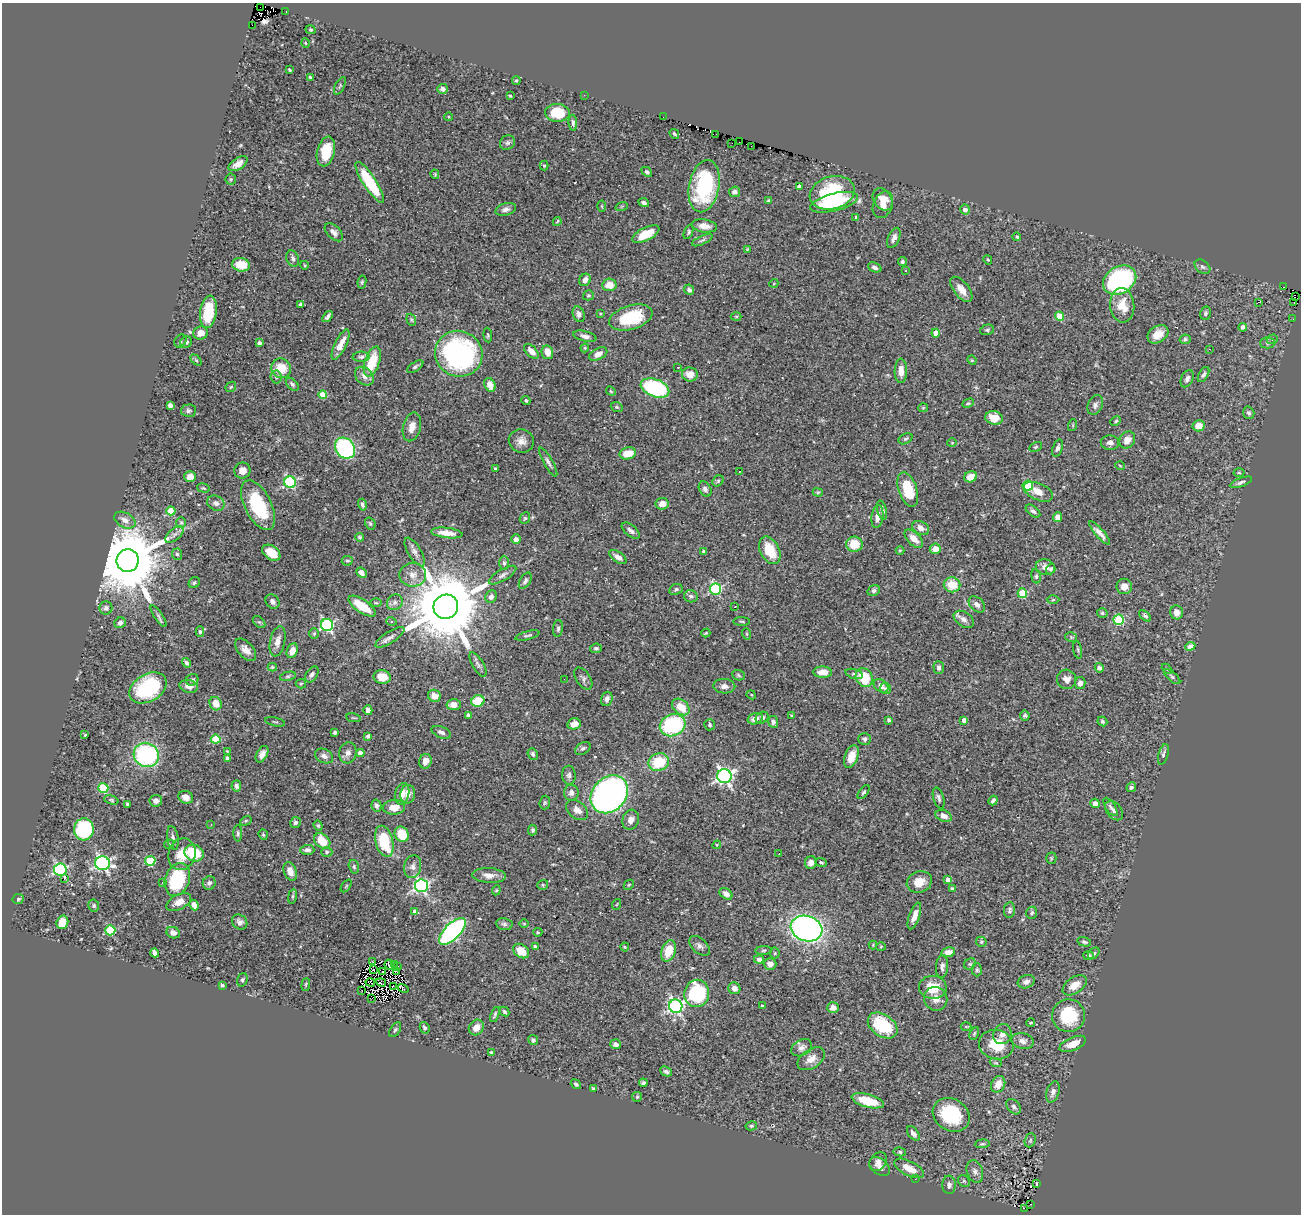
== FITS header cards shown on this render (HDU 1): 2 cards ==
NAXIS1  =                 1299
NAXIS2  =                 1212

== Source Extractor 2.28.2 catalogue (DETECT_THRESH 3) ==
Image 1299 x 1212 px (HDU 1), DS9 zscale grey, 1 PNG px = 1 image px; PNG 1303 x 1216 px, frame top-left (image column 1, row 1212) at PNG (2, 3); each listed source drawn as its Kron ellipse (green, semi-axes under 4 px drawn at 4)
Background 0.673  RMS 0.027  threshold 0.0806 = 3 sigma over >= 5 px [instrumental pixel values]
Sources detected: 490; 3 with non-positive FLUX_AUTO (blend fragments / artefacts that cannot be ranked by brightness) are neither listed nor drawn; the other 487 listed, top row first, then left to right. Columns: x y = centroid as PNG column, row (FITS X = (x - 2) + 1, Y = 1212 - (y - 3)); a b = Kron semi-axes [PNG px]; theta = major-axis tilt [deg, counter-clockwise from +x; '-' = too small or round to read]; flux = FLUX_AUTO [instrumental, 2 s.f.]
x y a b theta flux
260 7 2 2 - 64
286 11 3 2 - 2
252 25 2 2 - 9.8
311 30 5 4 - 2.1
305 43 4 3 - 1.4
290 70 3 3 - 2.8
310 77 4 3 - 2.3
516 80 4 4 - 2
340 86 10 4 63 3.3
443 89 5 5 - 5.8
584 95 2 2 - 19
510 96 4 3 - 1.7
557 113 12 9 -4 51
449 117 4 3 - 1.5
663 117 3 2 - 1.4
573 123 8 4 -86 4.3
674 134 5 3 - 2.8
716 134 2 2 - 0.89
739 142 2 2 - 1.2
507 143 8 7 - 5.1
732 143 2 2 - 3.7
751 146 2 2 - 1.3
326 151 15 8 76 47
238 164 10 5 33 13
544 166 5 4 - 2.4
647 172 6 4 -42 3.7
435 174 5 3 - 1.8
231 179 5 5 - 2.9
370 182 24 6 -57 93
704 186 26 15 79 170
799 186 4 3 - 5.6
735 192 5 5 - 7
832 193 23 16 15 110
883 199 12 9 -57 20
768 200 4 3 - 2.6
834 202 24 8 14 98
644 203 5 4 - 4.6
883 205 14 9 67 18
602 206 5 3 - 2
622 206 6 4 19 2
506 209 10 6 15 7.7
965 210 5 4 - 8.9
856 217 4 4 - 2.3
557 221 4 3 - 2.3
704 226 13 6 -9 15
334 232 11 6 -44 7.9
689 232 7 4 65 3
646 234 15 6 26 42
1017 237 4 3 - 3.3
894 238 11 5 67 9.5
702 240 11 4 25 4.5
748 249 3 3 - 1.7
293 259 8 6 -70 5.6
988 260 5 3 - 1.7
902 261 4 4 - 3.5
241 265 9 6 -9 39
304 265 4 3 - 1.6
875 267 7 4 -23 5.8
1202 267 9 6 -39 4.6
906 270 3 3 - 5.1
585 280 6 5 - 9.9
1120 280 17 13 31 330
362 282 6 4 80 2.7
774 283 4 3 - 1.5
609 285 7 6 - 20
1284 287 3 2 - 1.5
961 289 15 7 -52 18
689 290 5 5 - 5.2
588 295 5 5 - 2.6
1295 297 2 2 - 26
1258 302 3 2 - 4.5
1294 303 3 2 - 1.5
301 304 4 3 - 3.2
1122 305 17 12 -85 37
208 312 16 8 82 67
1205 313 6 5 - 4.1
579 314 8 6 -69 7.5
600 314 3 2 - 1.8
328 316 6 3 53 4.6
736 316 5 3 - 1.6
1060 316 4 4 - 36
631 317 22 12 16 78
1293 319 2 2 - 0.89
411 320 6 4 -70 2.5
1243 327 4 4 - 6.7
987 330 7 5 13 3.4
200 333 7 6 - 17
936 333 4 4 - 24
1158 334 11 8 33 21
488 335 7 4 -84 2.6
585 336 12 5 -14 7.3
1185 339 6 4 12 3.6
1272 339 6 4 20 3
180 341 7 5 53 3.9
186 342 6 5 - 6.2
259 343 4 4 - 4.2
1267 343 7 5 1 3.2
341 344 16 5 64 23
585 348 4 4 - 2.1
1209 349 3 2 - 0.95
531 351 9 5 -47 13
547 352 7 5 -78 17
459 354 24 22 -23 330
598 354 10 5 27 12
361 357 8 5 1 4.7
196 360 6 4 -45 2.2
972 360 5 4 - 2
372 362 15 7 72 57
415 367 9 4 33 3.8
678 367 3 2 - 4.3
281 368 10 9 - 37
901 371 12 6 89 16
690 374 8 7 - 16
1204 375 8 4 61 4.2
364 376 10 8 -44 11
276 377 6 5 - 3.9
1187 379 9 6 64 6.1
292 384 8 5 -46 3.8
490 385 7 5 -66 16
231 387 6 4 45 2.5
655 388 15 8 -20 210
611 391 5 4 - 2.1
323 395 4 4 - 24
526 400 4 4 - 2.8
968 403 6 4 28 2.5
170 405 4 4 - 7.7
1095 405 10 7 67 6.8
617 407 6 4 -21 2.4
923 408 5 4 - 2.3
189 411 7 6 - 4.2
1249 413 6 5 - 4.3
994 418 9 6 -9 23
1116 421 5 3 - 2.2
1073 425 6 4 72 2
1199 426 6 5 - 20
412 427 15 8 75 15
905 439 7 5 29 3.4
1127 440 9 7 51 14
521 441 12 11 - 14
952 443 4 3 - 1.3
1110 443 9 7 -4 7.2
1036 447 7 4 27 2.7
345 448 11 9 -49 230
1057 448 9 5 70 5.6
628 453 8 6 11 27
548 462 16 4 -60 6.7
1120 466 5 3 - 1.6
495 468 3 3 - 1.8
242 471 8 8 - 11
739 471 2 2 - 1
1239 473 5 3 - 1.9
190 476 6 5 - 15
971 477 6 5 - 21
718 481 6 5 - 3.1
290 482 6 5 - 170
1241 482 12 4 20 5.1
1028 486 5 5 - 110
203 488 7 4 -16 2.2
705 489 8 5 -60 6.1
908 489 18 9 -72 65
818 492 5 4 - 2.3
1038 492 15 8 -24 20
216 503 9 7 -30 8.3
662 504 6 6 - 17
258 505 27 13 -63 110
362 505 6 4 -75 4.5
882 510 10 4 -75 5.8
171 511 4 4 - 39
1033 511 8 5 -39 4.9
877 516 11 6 83 12
1057 517 5 4 - 11
525 518 6 5 - 2.7
125 520 11 7 -29 12
181 523 5 5 - 2.7
370 523 6 5 - 3
920 528 9 6 -27 11
631 531 11 5 -40 6.8
447 533 15 5 -7 19
1099 533 15 4 -49 10
174 534 11 5 41 7.5
360 537 4 4 - 2.7
516 539 5 4 - 6.9
914 539 11 6 -45 17
854 544 8 7 - 36
935 549 5 5 - 16
770 550 15 9 -63 46
900 550 4 3 - 1.6
704 551 3 3 - 3.6
415 552 16 6 -59 9.1
271 553 10 6 -36 30
177 554 6 5 - 3.4
618 557 10 5 -35 9.6
128 561 11 11 - 22000
347 561 5 5 - 3.2
504 563 7 5 -88 4.1
1045 567 9 8 - 11
1051 569 5 4 - 3.9
361 573 6 4 -41 9.2
413 575 13 12 - 17
502 575 15 5 30 7.5
1036 576 7 5 -82 3.6
525 581 9 5 59 4.6
194 583 6 5 - 3.1
952 585 8 7 - 38
1124 586 8 7 - 14
676 589 7 5 25 4.3
716 589 6 5 - 180
874 591 6 5 - 4.2
1022 593 5 4 - 61
691 596 7 6 - 4.6
491 597 6 5 - 6.3
1053 600 6 4 2 2.4
272 602 8 6 -51 7.9
395 602 8 7 - 6.6
376 603 6 4 -1 2.4
977 604 9 6 -44 9.1
362 606 16 6 -34 49
446 607 12 12 - 25000
735 607 3 2 - 1.2
106 608 6 6 - 5.4
1177 612 7 6 - 15
1102 613 5 4 - 3
158 616 12 4 -56 5.2
1145 616 7 4 -40 4
964 619 11 7 -33 10
1119 620 5 5 - 120
391 621 5 3 - 2.4
742 621 8 4 -1 2.8
259 622 7 4 -43 3.1
120 623 6 5 - 6.1
327 625 6 6 - 260
558 629 8 5 85 4.1
200 631 5 4 - 3
706 633 4 3 - 2.1
314 634 5 4 - 2.4
747 634 6 3 -71 1.9
527 635 12 3 15 3.6
390 637 17 5 33 9
1071 637 6 4 -13 2.6
278 641 15 7 78 13
1190 646 5 4 - 6.9
596 648 6 4 7 3.5
246 650 13 7 -48 12
1078 650 9 3 -81 2.7
292 651 7 5 67 11
186 663 5 4 - 5.2
478 664 14 5 -59 6.4
272 667 4 3 - 2.8
939 667 6 5 - 5.3
1099 668 5 4 - 8.5
1167 669 6 3 -44 2.1
823 672 9 6 -3 18
312 674 9 5 55 5.5
854 674 9 4 -16 3.9
738 675 7 5 -20 3.4
288 676 8 4 13 3.3
382 677 8 7 - 27
1172 677 10 4 -42 4.4
864 678 10 8 -62 55
564 679 2 2 - 2.6
583 679 12 7 -56 6
1066 679 10 9 - 13
192 680 6 5 - 5.6
1080 683 6 5 - 8.3
301 684 5 4 - 2.3
189 686 9 6 -12 12
724 686 11 7 -3 9.6
881 686 8 6 -40 9.9
148 688 20 13 30 130
885 689 6 5 - 3.7
751 695 5 4 - 2.1
434 696 6 6 - 16
607 699 7 5 72 6.8
478 701 6 5 - 47
216 704 7 6 - 22
454 705 7 5 -3 15
681 707 10 7 -41 32
368 710 5 4 - 7.8
468 715 4 4 - 4.5
1025 715 5 5 - 3.4
791 716 3 3 - 2.4
354 718 7 2 -9 1.9
762 718 7 5 35 4.7
755 719 8 5 17 12
889 720 4 3 - 3.2
964 720 4 4 - 9.1
1102 721 5 4 - 3.4
275 722 10 2 -11 2
773 722 6 5 - 5
574 724 7 5 14 16
673 725 13 11 22 170
710 725 5 5 - 4.1
335 732 3 3 - 3
441 732 10 5 -22 6.3
85 735 3 2 - 1.5
368 736 4 3 - 3.1
216 739 5 4 - 55
865 739 6 6 - 5.3
583 748 8 5 31 4.5
227 751 3 3 - 1.3
348 753 10 8 75 9.2
360 753 4 4 - 13
262 754 9 5 61 8.9
533 754 6 5 - 4.4
1163 754 11 5 74 4.8
146 755 13 12 - 240
324 756 9 7 -23 7.9
851 757 12 6 70 19
228 758 4 3 - 6
425 761 7 6 - 14
659 762 10 8 21 63
569 775 9 7 -87 5.5
724 776 7 7 - 560
236 786 5 5 - 5.4
1131 787 5 4 - 4.7
103 788 5 5 - 89
864 792 8 4 52 2.9
571 793 8 7 - 8.9
402 794 11 7 74 19
408 794 9 7 80 14
609 794 21 16 48 900
186 797 8 6 -24 12
939 798 11 5 -73 5.4
111 800 7 4 -17 2.6
993 800 5 3 - 4.8
156 801 6 5 - 6.6
545 803 7 5 86 2.8
1095 803 5 4 - 9.3
127 804 3 3 - 2.7
376 806 6 5 - 5.7
394 807 11 7 2 20
1110 807 10 4 -56 5
577 810 12 8 -38 12
1114 811 11 7 -51 7.2
944 816 8 5 -20 11
631 820 10 8 73 11
246 821 6 4 29 2.3
295 822 5 5 - 5
211 824 4 3 - 1.2
318 826 5 4 - 2.4
84 829 11 10 - 170
533 830 5 4 - 3.2
238 833 8 4 -89 3.5
402 834 8 7 - 48
263 835 5 4 - 2.7
173 838 12 5 -80 7.2
322 841 9 6 -41 36
384 841 16 8 -75 87
169 844 5 5 - 2.6
717 845 4 4 - 1.5
307 850 7 5 2 6.2
327 852 5 4 - 4.1
194 853 10 8 -21 58
182 854 16 13 75 35
779 854 3 2 - 1.8
1051 858 5 5 - 2.4
150 861 5 5 - 90
821 862 6 3 -22 2.6
102 863 7 6 - 370
811 863 6 6 - 9.7
354 867 7 5 -75 3.5
413 867 11 8 77 9.5
60 870 6 6 - 240
290 871 9 6 -70 16
489 875 17 7 -3 13
64 879 3 3 - 17
177 879 17 12 70 120
948 880 4 4 - 11
919 882 13 10 20 21
163 883 3 2 - 2.6
209 883 7 6 - 6.4
543 885 5 4 - 2.7
629 885 6 3 44 2
346 886 7 3 53 2.1
421 886 6 6 - 410
952 888 4 3 - 2.8
496 890 5 4 - 2.3
726 894 7 5 -35 7.9
292 896 7 4 81 2.7
18 899 6 5 - 3.7
179 902 13 7 28 16
617 904 5 3 - 1.5
194 905 5 4 - 9.9
94 906 6 5 - 3.1
1009 910 7 5 82 5.1
415 912 4 4 - 11
1032 913 6 5 - 3.4
914 916 14 5 71 15
62 922 7 6 - 35
240 922 8 7 - 7.4
504 924 8 6 -9 4.5
524 924 5 3 - 1.5
806 928 16 12 -16 640
110 930 5 5 - 120
452 931 17 8 45 340
538 932 4 4 - 2.3
173 933 7 5 -25 8
981 942 5 5 - 2.7
1084 942 7 4 -14 3.9
873 945 4 4 - 1.7
700 946 12 7 -42 7.6
535 947 4 4 - 5.8
625 947 4 4 - 1.9
881 947 5 4 - 2
764 950 8 4 2 3.2
521 951 9 6 -36 30
668 951 11 7 70 39
948 952 7 5 13 12
155 953 4 4 - 10
775 953 5 5 - 2.5
1094 953 6 5 - 3.5
1088 956 5 4 - 5.3
759 959 5 4 - 7.7
373 962 3 2 - 1.5
389 964 5 3 - 2.1
770 964 6 6 - 10
970 964 6 5 - 2.7
394 965 2 2 - 2.5
398 967 3 2 - 0.77
942 967 11 6 87 7.5
373 969 2 2 - 0.62
977 970 6 5 - 2.9
382 971 3 2 - 0.79
396 972 3 2 - 2
242 980 7 5 70 3.6
381 982 5 4 - 0.099
1026 982 9 6 20 7.7
370 983 5 2 - 0.26
222 985 4 4 - 2.8
306 985 6 3 82 2.1
1075 985 13 8 34 19
394 987 4 2 - 1.1
933 987 14 11 -2 36
734 988 6 5 - 9.4
403 989 5 3 - 8.3
362 990 3 2 - 2.1
697 993 14 12 80 150
372 998 3 2 - 0.83
936 999 12 11 - 15
676 1006 7 6 - 400
762 1006 3 3 - 2.3
833 1008 6 5 - 12
505 1012 5 4 - 3.5
495 1014 8 3 71 3.5
1069 1016 16 16 - 84
1031 1023 4 3 - 1.8
883 1025 16 11 -35 90
476 1027 8 7 - 18
966 1027 5 3 - 1.9
425 1028 6 4 -61 5.1
395 1030 8 5 56 3.5
974 1034 6 3 63 2.2
1002 1034 10 9 - 9.6
533 1040 5 5 - 4.2
1023 1041 11 8 -12 9.6
616 1044 5 5 - 6.1
1073 1044 14 6 23 21
996 1045 17 14 -15 45
801 1048 11 7 29 8
491 1052 3 3 - 2.6
811 1059 15 9 34 16
996 1063 6 4 -19 2.6
666 1071 6 4 -25 4.7
643 1083 4 3 - 3.8
576 1084 6 4 -37 3.1
998 1084 8 6 62 19
593 1088 3 3 - 2.7
1053 1092 11 6 72 9.1
637 1097 5 4 - 2.4
868 1101 16 6 -15 45
1014 1107 9 6 -49 5.7
951 1115 19 16 -33 110
751 1126 6 4 11 2.6
913 1133 8 5 -51 8.5
1030 1140 7 5 69 3.4
982 1144 7 4 6 2.7
900 1152 6 4 -11 3.3
878 1162 10 8 50 9.2
880 1167 12 7 -40 9.9
909 1168 16 7 -27 26
975 1172 11 8 -73 9.3
915 1179 2 2 - 1.1
964 1181 6 5 - 3.1
1037 1184 3 2 - 1.5
949 1185 9 6 -88 6.9
1031 1204 3 2 - 8.1
1024 1208 4 3 - 5
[3 non-positive-flux detections neither listed nor drawn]